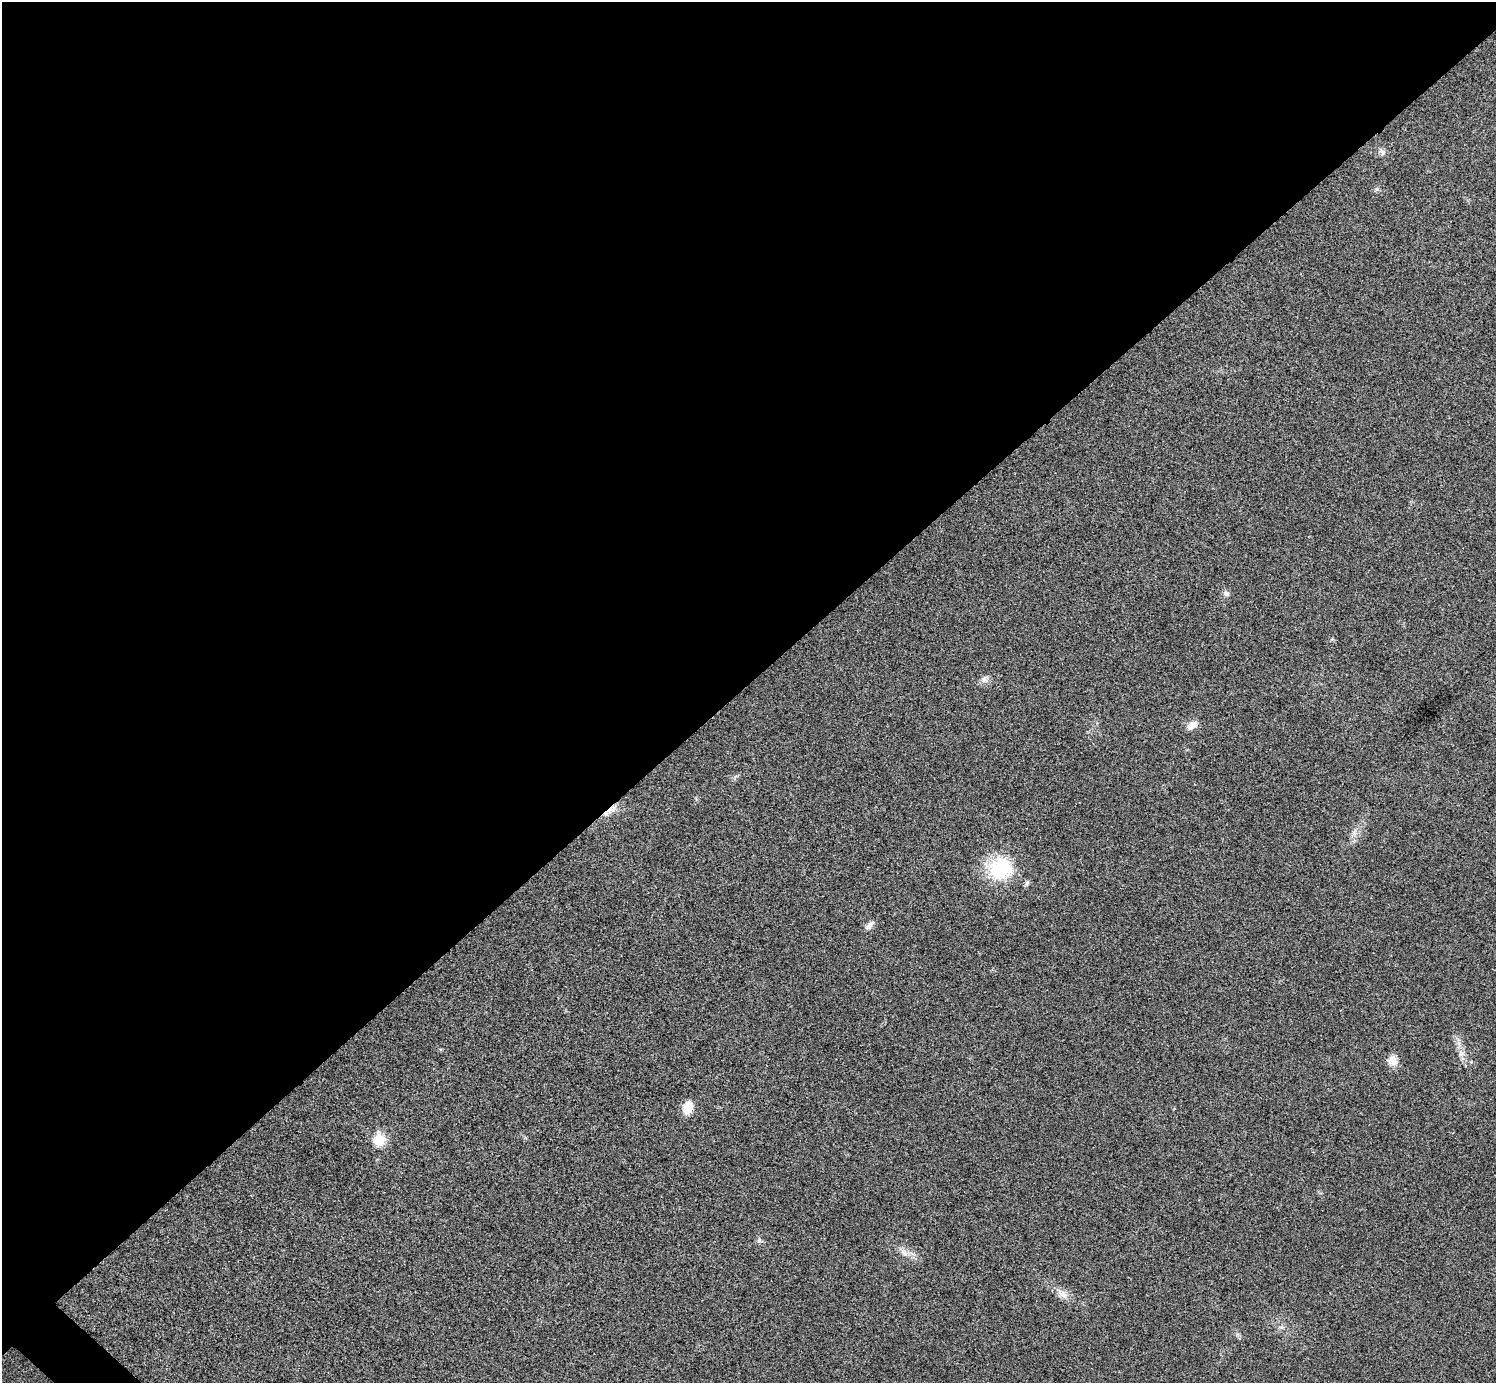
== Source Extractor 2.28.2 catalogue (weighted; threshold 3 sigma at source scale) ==
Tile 2 of 4 x 4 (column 2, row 1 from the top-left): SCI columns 1498-2991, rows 4304-5684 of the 5985 x 5985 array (HDU 1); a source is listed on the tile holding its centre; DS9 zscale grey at full resolution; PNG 1498 x 1385 px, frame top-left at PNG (2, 2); no overlay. Shown black and unused: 50% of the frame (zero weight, under 3 of 4 exposures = <1% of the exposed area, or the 3 px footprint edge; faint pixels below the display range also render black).
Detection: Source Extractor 2.28.2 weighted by HDU 2 'WHT'; one run over the whole footprint, this tile lists its part. Background 0.022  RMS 0.0054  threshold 0.0242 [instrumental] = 3 sigma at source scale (4.5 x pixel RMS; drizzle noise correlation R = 1.50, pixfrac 1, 0.05/0.05 arcsec/px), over >= 5 px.
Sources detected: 16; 1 inside a brighter listed object's ellipse — not listed separately; the other 15 listed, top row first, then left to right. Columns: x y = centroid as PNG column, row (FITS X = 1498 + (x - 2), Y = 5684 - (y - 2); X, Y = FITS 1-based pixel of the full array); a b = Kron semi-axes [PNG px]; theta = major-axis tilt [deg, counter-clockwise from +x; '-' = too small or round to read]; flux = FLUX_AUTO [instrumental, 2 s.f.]
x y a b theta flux
1382 152 11 8 -40 2.1
1226 593 9 7 -36 1.9
985 679 13 9 25 2.8
1192 725 13 8 33 4.9
611 809 21 6 32 4.8
1000 868 34 30 0 31
869 925 15 6 46 2.6
1461 1053 9 9 - 3
1393 1060 14 13 - 4.7
1471 1062 4 4 - 0.57
688 1107 14 10 77 7.9
379 1140 18 15 -84 9.5
759 1240 6 6 - 1.2
904 1252 13 8 -45 3.6
1063 1294 15 9 -20 4.2
Overlapping masked pixels (flux is a lower limit): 1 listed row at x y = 611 809
Unlisted compact peaks at least as high as the median listed source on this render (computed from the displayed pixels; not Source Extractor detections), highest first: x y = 1377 189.